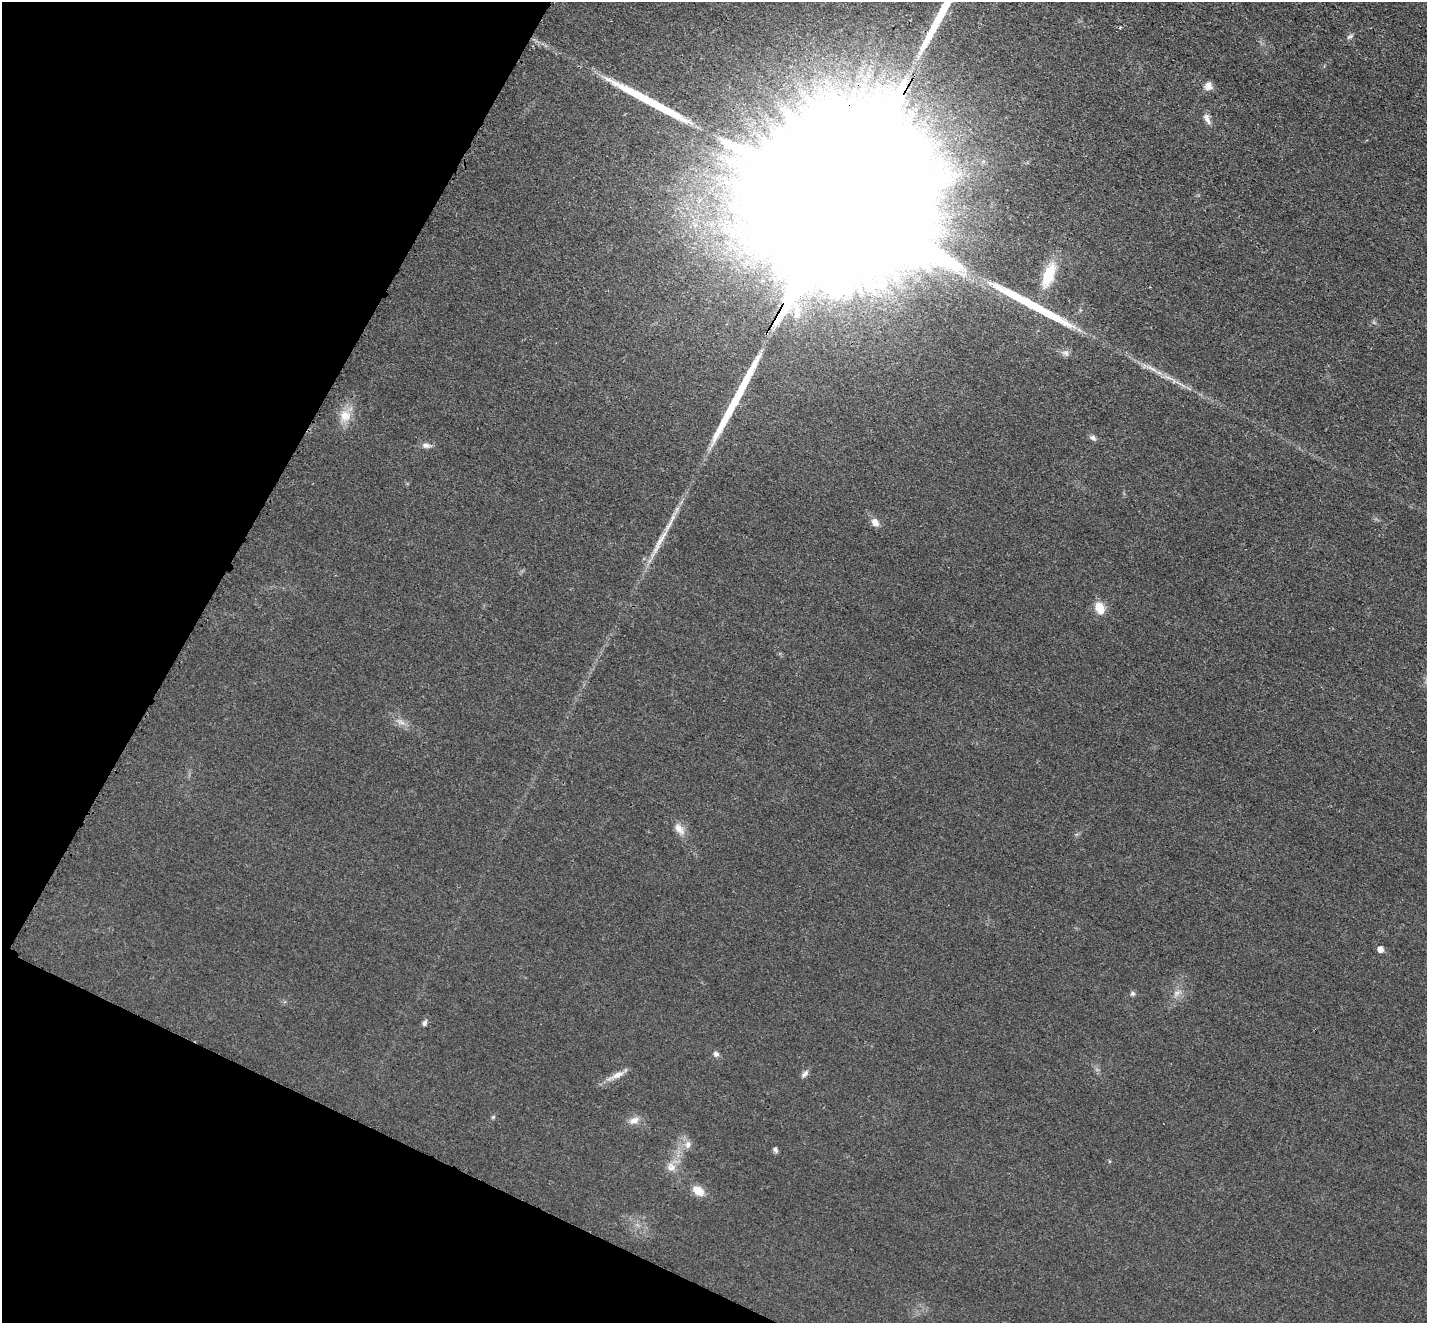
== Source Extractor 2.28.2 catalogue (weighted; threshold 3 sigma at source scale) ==
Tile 9 of 4 x 4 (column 1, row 3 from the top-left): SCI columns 19-1443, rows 1621-2941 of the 5735 x 5745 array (HDU 1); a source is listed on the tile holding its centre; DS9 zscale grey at full resolution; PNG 1429 x 1325 px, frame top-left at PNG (2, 2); no overlay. Shown black and unused: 22% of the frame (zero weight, under 3 of 4 exposures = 2% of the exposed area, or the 3 px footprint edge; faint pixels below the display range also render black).
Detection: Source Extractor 2.28.2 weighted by HDU 2 'WHT'; one run over the whole footprint, this tile lists its part. Background 0.0182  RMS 0.0051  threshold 0.023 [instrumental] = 3 sigma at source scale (4.5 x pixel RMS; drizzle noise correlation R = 1.50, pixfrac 1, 0.05/0.05 arcsec/px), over >= 5 px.
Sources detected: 36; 2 inside a brighter object's white glare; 1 cosmic-ray / hot-pixel residue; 5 long thin detections or spike segments (spike, bleed or trail) — not listed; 1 inside a brighter listed object's ellipse — not listed separately; the other 27 listed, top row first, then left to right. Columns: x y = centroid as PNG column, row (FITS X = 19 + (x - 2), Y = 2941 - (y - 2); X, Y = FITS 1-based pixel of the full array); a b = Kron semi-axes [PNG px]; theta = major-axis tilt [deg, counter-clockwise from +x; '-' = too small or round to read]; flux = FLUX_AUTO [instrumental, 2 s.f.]
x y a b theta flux
1350 36 9 4 29 1.1
1208 86 9 9 - 3.4
1207 119 17 7 -63 2.9
839 206 133 32 60 160000
1048 275 25 11 69 18
1066 353 9 7 -33 2
345 416 15 15 - 7.5
1093 438 8 6 -38 1.6
426 445 11 7 -6 2.2
875 522 11 8 -53 3.3
661 539 36 6 57 8.3
1099 607 13 12 - 6
401 722 12 4 -32 2.1
679 829 18 9 -52 4.5
1380 949 5 5 - 3.9
1132 993 6 6 - 1.1
1177 993 9 6 30 2.1
424 1023 7 5 69 1.3
716 1054 7 7 - 1.5
805 1074 10 6 42 1.8
617 1075 26 7 25 4.6
493 1117 6 4 45 0.71
634 1120 14 9 22 3.4
688 1144 11 8 85 2.9
775 1150 7 6 - 1.3
671 1167 13 11 -41 4.4
698 1191 15 9 -33 6.5
Overlapping masked pixels (flux is a lower limit): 1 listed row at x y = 839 206
Isophote crosses this tile's border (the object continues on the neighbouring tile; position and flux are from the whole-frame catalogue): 1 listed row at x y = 839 206